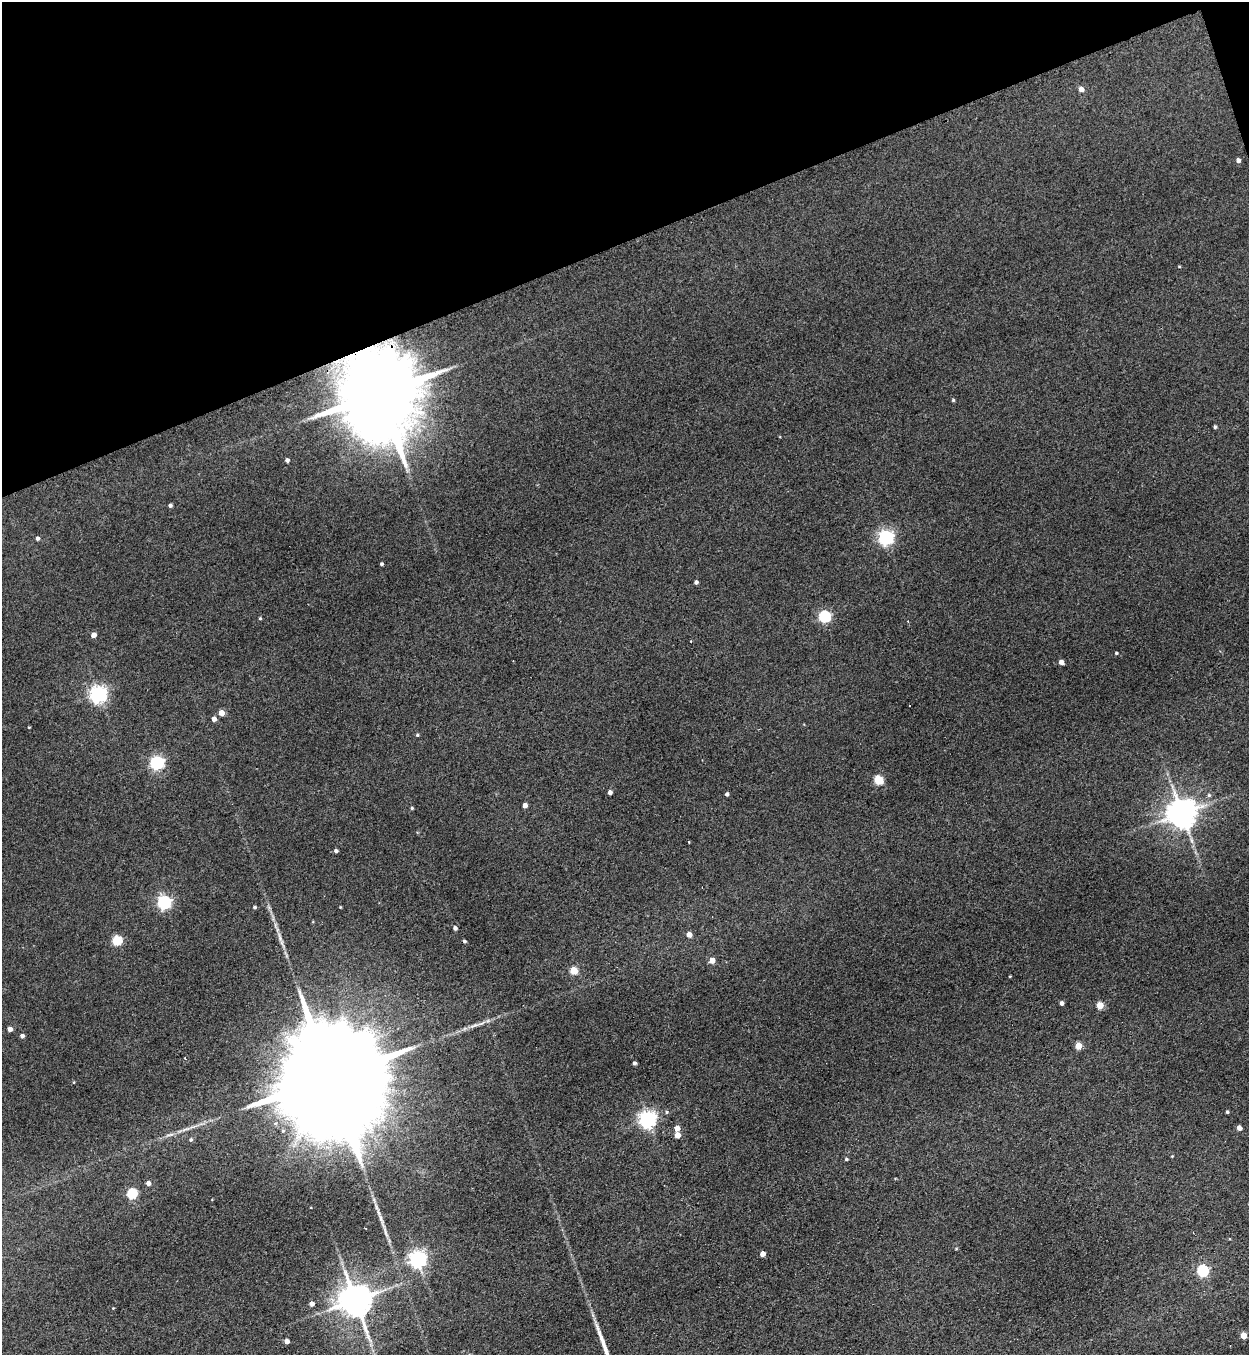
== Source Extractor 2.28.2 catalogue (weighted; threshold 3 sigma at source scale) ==
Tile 3 of 4 x 4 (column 3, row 1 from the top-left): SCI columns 2773-4019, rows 4082-5434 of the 5416 x 5455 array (HDU 1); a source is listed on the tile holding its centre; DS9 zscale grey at full resolution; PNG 1251 x 1357 px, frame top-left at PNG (2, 2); no overlay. Shown black and unused: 18% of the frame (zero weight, under 3 of 4 exposures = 3% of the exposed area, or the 3 px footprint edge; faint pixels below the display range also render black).
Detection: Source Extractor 2.28.2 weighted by HDU 2 'WHT'; one run over the whole footprint, this tile lists its part. Background 0.189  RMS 0.0084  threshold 0.0377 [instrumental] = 3 sigma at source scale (4.5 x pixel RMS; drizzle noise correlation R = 1.50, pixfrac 1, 0.05/0.05 arcsec/px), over >= 5 px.
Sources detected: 72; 1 inside a brighter object's white glare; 1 cosmic-ray / hot-pixel residue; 1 long thin detection or spike segment (spike, bleed or trail) — not listed; the other 69 listed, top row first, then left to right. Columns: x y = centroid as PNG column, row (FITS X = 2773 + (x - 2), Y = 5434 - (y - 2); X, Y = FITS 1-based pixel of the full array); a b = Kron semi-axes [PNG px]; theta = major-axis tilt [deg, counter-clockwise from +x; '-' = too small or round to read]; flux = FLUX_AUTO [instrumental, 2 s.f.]
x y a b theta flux
1081 89 5 4 - 5.4
1238 160 4 4 - 2.9
1179 266 4 3 - 0.64
379 393 28 18 -74 15000
953 400 4 4 - 1
1215 427 4 3 - 1.4
287 460 4 4 - 2.5
170 505 4 4 - 2
38 538 4 4 - 2.5
886 538 6 6 - 230
381 564 3 3 - 1.4
696 582 4 4 - 2.4
824 617 5 5 - 100
260 618 3 3 - 0.95
93 635 4 4 - 5.3
1116 653 3 3 - 0.97
1061 662 4 4 - 4.4
98 694 6 6 - 330
910 706 3 3 - 1.4
221 713 4 4 - 9.3
214 719 4 4 - 4.2
417 735 5 4 - 1.1
156 763 6 5 - 160
878 780 5 5 - 45
610 792 4 4 - 3
727 794 4 4 - 1.8
1209 795 5 5 - 1.5
525 805 4 4 - 3.7
412 808 4 4 - 0.99
1181 813 8 8 - 1400
336 851 4 4 - 2
164 902 6 6 - 160
255 907 4 3 - 1.3
455 928 4 4 - 2.6
689 935 4 4 - 7.5
117 940 5 5 - 52
464 941 4 3 - 1.4
712 960 4 4 - 8.8
574 971 5 5 - 24
1061 1003 4 3 - 2.5
1100 1005 5 4 - 17
474 1025 12 4 24 3.3
10 1029 4 4 - 4.5
22 1036 4 4 - 2.9
1078 1046 5 4 - 16
185 1058 3 3 - 1.1
634 1063 3 3 - 2.1
329 1076 61 21 -73 46000
74 1082 5 3 - 0.64
667 1112 5 3 - 0.99
1227 1112 3 3 - 1.2
647 1119 6 6 - 320
677 1128 5 5 - 5.3
1239 1128 5 4 - 5
677 1135 4 4 - 9.8
191 1139 5 5 - 1.4
1172 1156 3 3 - 0.6
846 1159 4 3 - 1.2
148 1183 4 4 - 4.3
132 1193 5 5 - 64
956 1249 5 3 - 0.69
762 1254 4 4 - 6.9
417 1259 6 6 - 330
1203 1271 5 5 - 94
355 1300 10 9 - 1900
312 1304 4 4 - 3.8
113 1308 3 3 - 0.57
1244 1336 5 4 - 10
286 1341 4 4 - 5
Overlapping masked pixels (flux is a lower limit): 1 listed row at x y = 379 393